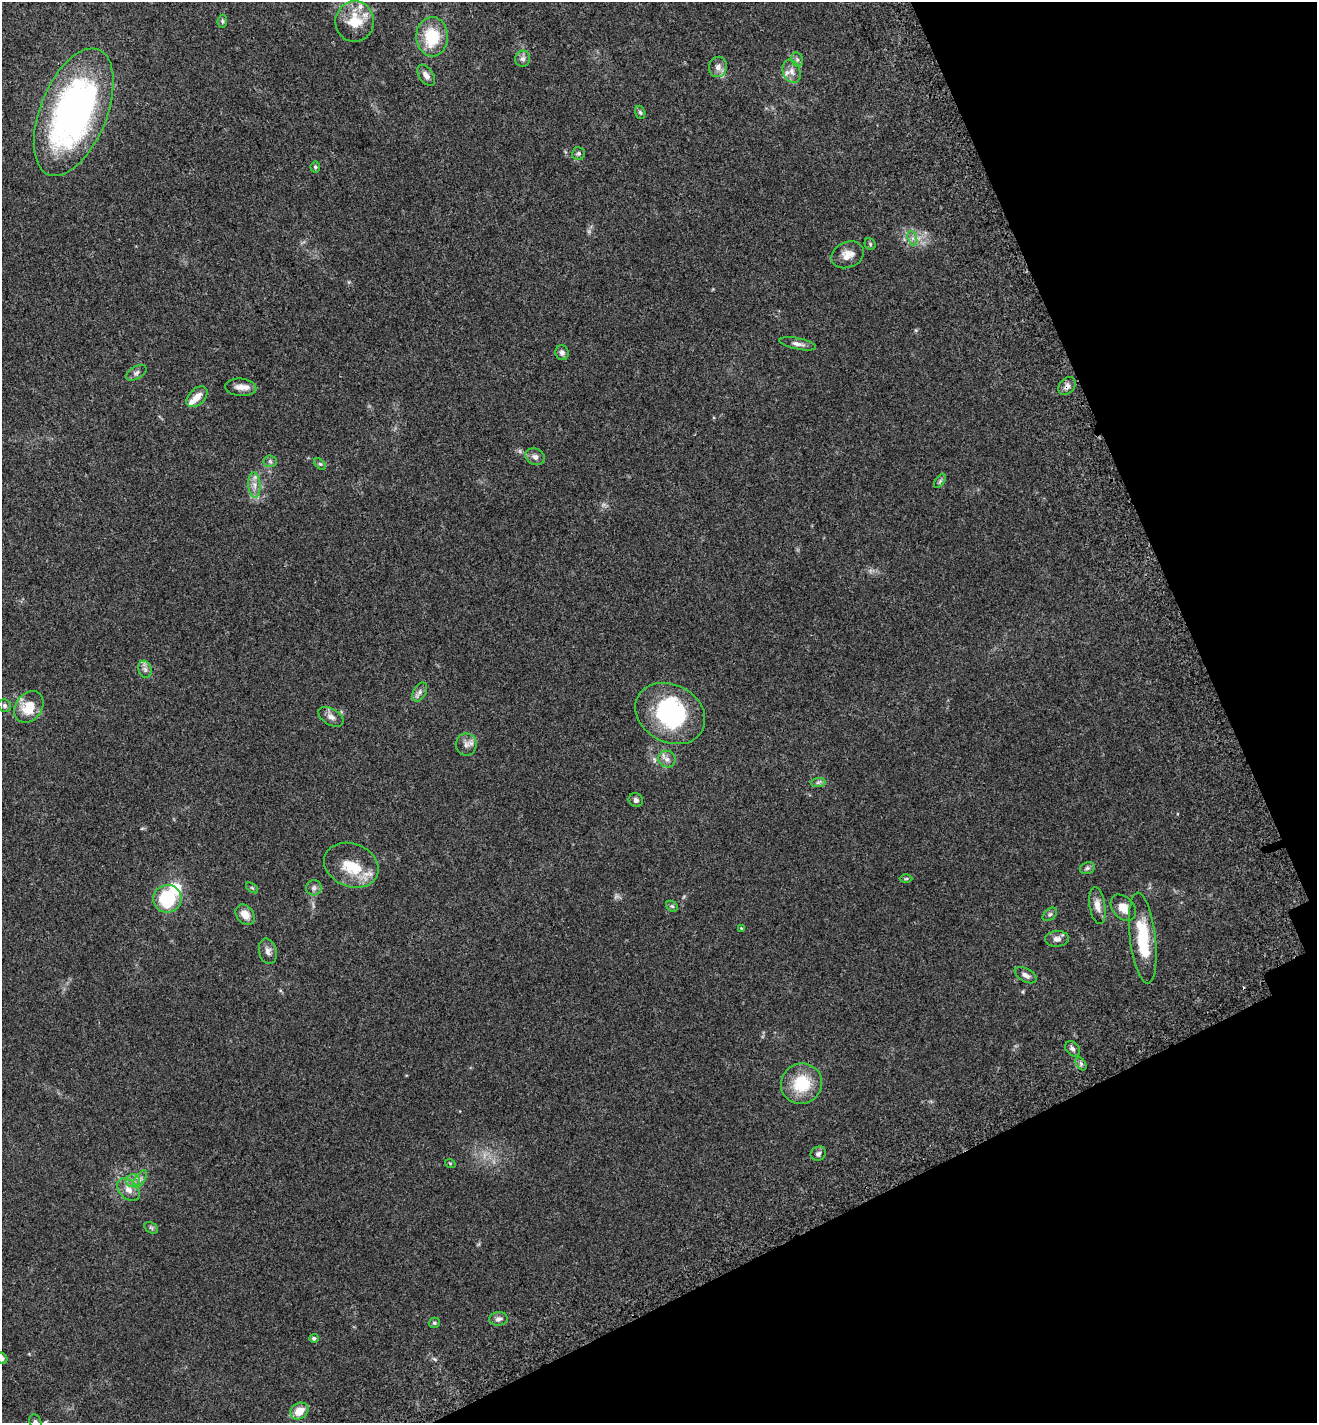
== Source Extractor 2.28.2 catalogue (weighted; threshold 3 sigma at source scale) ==
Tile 12 of 4 x 4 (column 4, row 3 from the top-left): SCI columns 4211-5525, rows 1512-2932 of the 5737 x 5870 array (HDU 1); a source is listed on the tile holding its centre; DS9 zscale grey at full resolution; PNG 1319 x 1425 px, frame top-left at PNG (2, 2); each listed source drawn as its Kron ellipse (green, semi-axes under 4 px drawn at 4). Shown black and unused: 21% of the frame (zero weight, under 3 of 5 exposures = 6% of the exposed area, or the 3 px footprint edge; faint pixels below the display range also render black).
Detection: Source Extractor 2.28.2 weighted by HDU 2 'WHT'; one run over the whole footprint, this tile lists its part. Background 0.0302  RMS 0.0027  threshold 0.0122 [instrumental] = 3 sigma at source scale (4.5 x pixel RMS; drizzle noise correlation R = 1.50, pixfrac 1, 0.0396/0.0396 arcsec/px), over >= 5 px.
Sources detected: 75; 1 too faint to see at this stretch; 1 inside a brighter object's white glare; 1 cosmic-ray / hot-pixel residue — neither listed nor drawn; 5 inside a brighter listed object's ellipse — not listed separately; the other 67 listed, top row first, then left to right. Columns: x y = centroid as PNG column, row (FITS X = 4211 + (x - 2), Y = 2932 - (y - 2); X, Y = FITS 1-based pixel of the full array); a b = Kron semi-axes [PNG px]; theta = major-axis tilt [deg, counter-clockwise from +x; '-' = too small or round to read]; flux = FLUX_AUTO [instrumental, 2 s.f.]
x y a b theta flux
222 21 6 4 85 0.41
355 21 20 19 - 6.8
432 37 20 16 -89 10
523 59 8 7 - 0.91
797 60 7 5 -70 0.67
718 67 10 9 - 1.5
792 71 12 8 -68 1.6
426 75 12 7 -55 1.5
74 112 67 33 68 91
640 112 7 5 -73 0.43
579 153 6 6 - 0.57
315 167 5 5 - 0.4
912 238 7 4 -71 0.73
870 244 6 5 - 0.36
848 255 17 12 23 2.8
797 344 19 5 -11 1.2
562 353 7 6 - 1
136 373 11 6 30 0.84
1067 386 10 7 49 1.2
241 387 16 9 -5 2.1
197 397 12 8 44 2.5
535 457 10 8 -25 1.1
270 461 6 6 - 0.55
320 464 7 4 -43 0.39
940 481 8 4 54 0.44
254 485 12 6 -85 1.6
145 669 9 6 -74 0.93
420 692 10 6 60 0.98
5 706 6 6 - 0.57
29 707 17 13 53 6.1
670 713 36 29 -28 28
331 717 14 8 -31 1.3
466 745 11 10 - 1.4
667 759 9 8 - 1.2
818 782 7 4 1 0.59
636 800 7 6 - 0.72
351 865 28 21 -22 8.4
1087 868 8 5 21 0.57
906 879 6 4 1 0.3
252 888 7 3 -37 0.32
314 888 8 7 - 0.82
167 899 14 14 - 15
1097 905 19 8 -81 2.1
672 906 6 5 - 0.44
1123 908 15 10 -49 2.7
1050 914 8 5 40 0.6
245 915 11 8 -51 2.6
741 928 4 3 - 0.19
1143 938 46 13 -83 12
1057 939 12 7 2 1.2
268 951 13 9 -76 1.3
1026 975 12 6 -29 1.1
1073 1049 8 6 -47 0.93
1081 1064 7 4 -57 0.48
802 1084 21 20 - 9.8
818 1154 8 7 - 0.76
450 1163 5 3 - 0.22
140 1179 10 5 55 0.99
133 1181 7 6 - 1
129 1190 13 9 -46 2.1
151 1228 7 5 -31 0.48
498 1319 9 7 5 1
434 1323 5 5 - 0.44
314 1338 4 4 - 0.59
2 1358 6 5 - 0.58
299 1411 9 7 35 3.8
35 1422 8 6 -70 0.6
Overlapping masked pixels (flux is a lower limit): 1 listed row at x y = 1067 386
Isophote crosses this tile's border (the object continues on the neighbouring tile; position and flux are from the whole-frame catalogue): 2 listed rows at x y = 2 1358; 35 1422